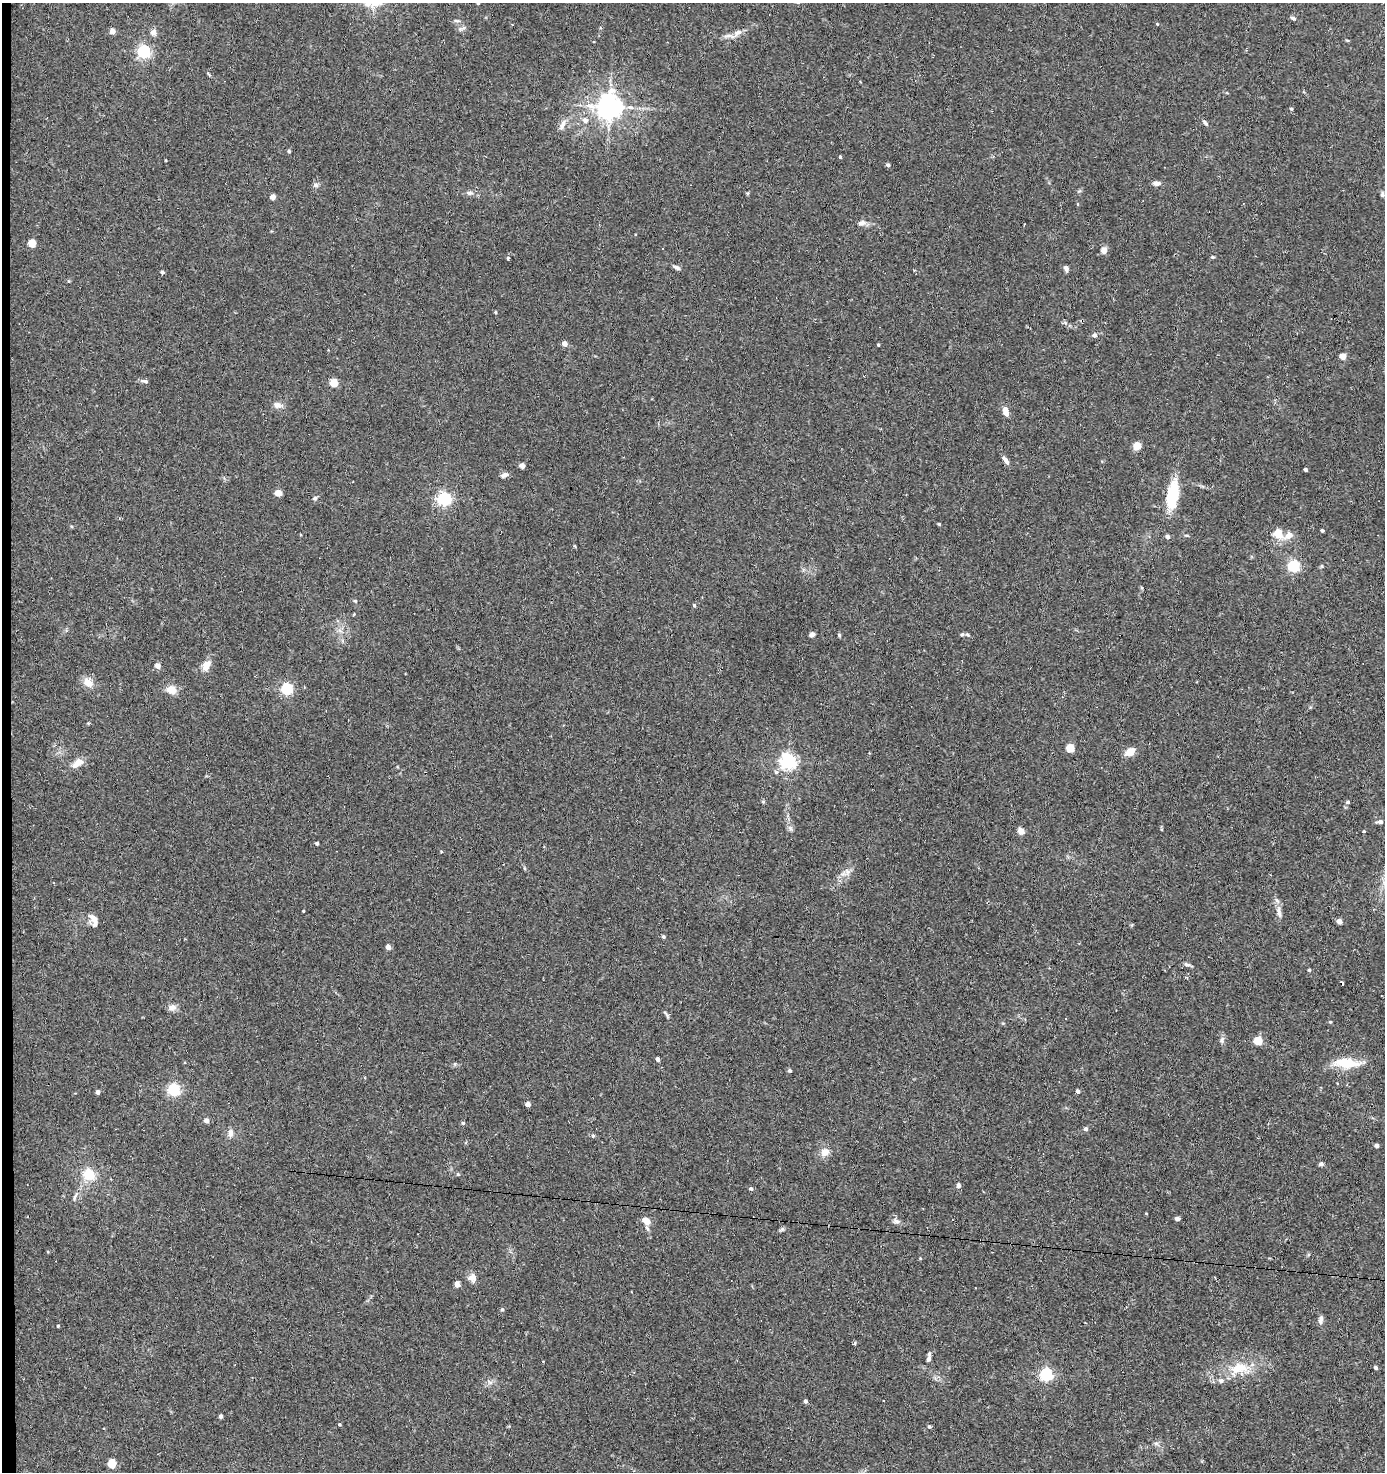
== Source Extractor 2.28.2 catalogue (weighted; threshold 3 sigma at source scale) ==
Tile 4 of 3 x 3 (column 1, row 2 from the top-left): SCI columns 188-1570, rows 1471-2940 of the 4435 x 4410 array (HDU 1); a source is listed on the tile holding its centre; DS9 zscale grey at full resolution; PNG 1387 x 1474 px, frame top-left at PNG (2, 3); no overlay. Shown black and unused: <1% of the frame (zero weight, under 2 of 3 exposures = <1% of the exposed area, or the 3 px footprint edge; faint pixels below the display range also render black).
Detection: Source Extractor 2.28.2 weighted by HDU 2 'WHT'; one run over the whole footprint, this tile lists its part. Background 0.0536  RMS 0.0051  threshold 0.023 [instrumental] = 3 sigma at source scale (4.5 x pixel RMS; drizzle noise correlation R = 1.50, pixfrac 1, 0.05/0.05 arcsec/px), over >= 5 px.
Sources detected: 150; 9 cosmic-ray / hot-pixel residue — not listed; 2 inside a brighter listed object's ellipse — not listed separately; the other 139 listed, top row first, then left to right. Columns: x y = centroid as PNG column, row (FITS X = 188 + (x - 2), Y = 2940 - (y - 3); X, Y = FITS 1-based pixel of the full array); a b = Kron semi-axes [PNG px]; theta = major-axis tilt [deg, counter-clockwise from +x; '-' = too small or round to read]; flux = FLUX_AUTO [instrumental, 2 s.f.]
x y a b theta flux
478 3 3 3 - 0.49
1293 18 9 5 -25 0.99
457 21 11 3 -10 0.94
1157 24 4 3 - 0.42
112 31 4 4 - 4
153 32 9 8 - 2
737 33 15 7 41 3.2
144 52 5 5 - 97
209 74 8 3 -45 0.62
609 107 7 7 - 520
1291 109 4 4 - 0.52
585 120 8 7 - 2.3
1205 123 9 4 -47 1.2
561 127 10 7 66 2.1
289 151 4 4 - 0.85
840 157 4 3 - 0.7
888 165 5 4 - 1
1157 183 10 6 0 1.9
315 185 7 7 - 1.3
469 193 11 6 -1 1.7
748 193 6 4 71 0.48
1382 194 8 5 -88 0.97
273 197 4 4 - 4.5
861 223 11 7 12 2.1
32 243 5 5 - 13
1104 250 8 7 - 2.8
1212 257 5 4 - 0.57
508 258 4 3 - 0.65
676 267 11 5 -26 1.4
1066 268 8 5 -67 1.3
162 272 4 4 - 1
496 312 5 3 - 0.6
1094 335 7 6 - 1.3
564 343 4 4 - 4.3
878 345 3 2 - 0.58
1342 356 5 4 - 7.1
145 381 10 5 -16 1.2
333 383 5 4 - 14
278 405 11 8 -5 2.5
1006 411 11 6 -75 3.7
1137 446 5 5 - 9.9
1006 460 11 5 -56 2.2
522 466 4 4 - 3.4
1305 470 4 3 - 1.2
504 475 10 5 22 1.9
278 493 7 6 - 3.2
1172 495 35 13 81 19
314 498 7 4 27 0.8
444 499 6 5 - 110
939 524 3 3 - 0.54
1322 530 3 3 - 0.9
1278 533 15 11 -55 6.1
1167 537 5 4 - 1.8
575 546 5 3 - 0.47
1294 566 5 5 - 71
1322 566 6 4 90 0.61
355 601 5 3 - 0.58
694 605 5 4 - 0.71
354 614 4 3 - 0.36
812 634 6 5 - 1.8
962 634 5 4 - 0.71
839 635 5 4 - 0.62
967 635 6 5 - 0.83
157 666 7 6 - 1.6
206 666 13 8 62 5.1
88 682 13 10 -35 4.9
287 689 6 5 - 54
171 690 7 6 - 8.6
88 723 4 4 - 0.47
1070 748 5 5 - 15
1130 752 9 7 38 6.7
788 762 6 6 - 160
78 763 15 9 33 5.2
776 772 6 5 - 0.99
763 801 6 4 -19 0.56
1348 802 4 4 - 1
1379 822 9 5 3 1.3
790 829 8 6 -68 1.3
1021 831 7 6 - 3.4
1364 831 4 3 - 0.51
317 843 3 3 - 0.94
848 872 8 7 - 2.1
303 911 3 2 - 0.43
1279 912 18 6 -81 3.1
93 920 15 8 -66 4.2
1339 921 4 4 - 3.7
663 937 4 4 - 0.9
388 947 4 4 - 4.5
1187 964 9 5 -22 1.2
1309 970 4 4 - 0.63
1187 977 4 3 - 0.84
172 1007 11 7 7 2.6
666 1014 14 3 -55 0.98
1330 1022 5 3 - 0.45
1222 1040 9 6 65 1.5
1258 1041 5 5 - 16
657 1059 4 3 - 1.5
1346 1063 31 10 -3 14
790 1070 4 4 - 1
174 1090 5 5 - 76
1078 1091 4 3 - 1.4
98 1092 4 4 - 1.9
528 1104 4 4 - 3.1
206 1121 4 4 - 3.3
463 1123 4 4 - 0.88
1085 1129 6 5 - 1
231 1133 11 7 90 2.3
593 1136 5 4 - 0.96
1377 1145 4 4 - 1.7
825 1152 10 10 - 4.1
1321 1164 7 5 -1 1
458 1174 5 4 - 0.62
89 1175 17 14 -26 10
958 1185 7 5 79 1.2
751 1189 4 4 - 1.2
75 1197 13 4 69 1.4
1177 1219 5 4 - 1.6
646 1221 8 6 -28 4.8
896 1221 9 7 -4 1.7
647 1228 7 4 -63 1.1
782 1229 9 4 36 0.93
472 1278 11 10 - 3.1
457 1284 4 4 - 5.8
502 1309 5 4 - 0.71
1321 1320 10 5 83 2
58 1326 3 3 - 0.52
854 1343 3 3 - 1.1
929 1359 9 6 75 1.7
543 1361 2 2 - 0.32
1239 1368 28 17 8 14
1376 1368 4 3 - 1.1
1046 1374 6 5 - 84
490 1382 7 5 -31 1.4
805 1401 4 3 - 1.2
221 1416 4 3 - 1.3
339 1424 4 3 - 0.75
929 1427 5 4 - 0.73
1156 1443 7 4 0 0.98
111 1464 5 5 - 20
Isophote crosses this tile's border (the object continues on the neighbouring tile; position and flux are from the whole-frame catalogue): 1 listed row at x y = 478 3